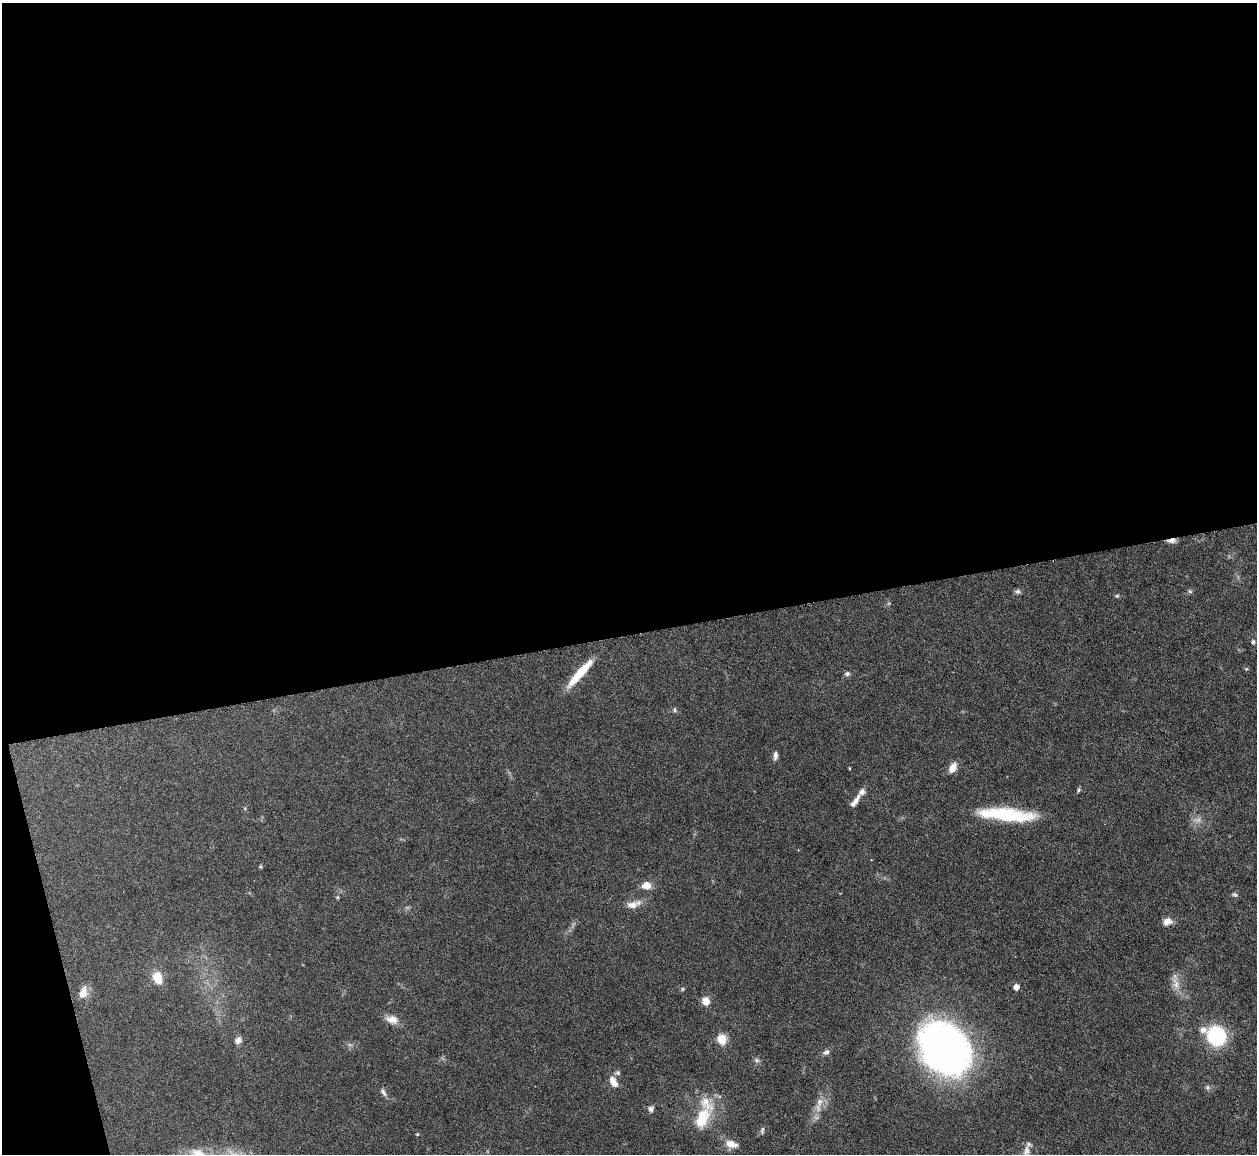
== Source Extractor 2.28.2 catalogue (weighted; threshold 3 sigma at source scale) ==
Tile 1 of 4 x 4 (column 1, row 1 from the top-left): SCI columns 1-1255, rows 3714-4865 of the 5021 x 5000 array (HDU 1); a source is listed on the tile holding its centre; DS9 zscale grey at full resolution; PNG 1259 x 1156 px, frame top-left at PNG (2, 3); no overlay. Shown black and unused: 56% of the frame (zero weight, under 3 of 6 exposures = <1% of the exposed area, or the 3 px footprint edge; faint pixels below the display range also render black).
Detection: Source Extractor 2.28.2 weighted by HDU 2 'WHT'; one run over the whole footprint, this tile lists its part. Background 0.146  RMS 0.0041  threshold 0.0169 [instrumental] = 3 sigma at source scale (4.09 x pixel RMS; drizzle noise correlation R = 1.36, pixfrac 0.8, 0.05/0.05 arcsec/px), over >= 5 px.
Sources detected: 48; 1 too faint to see at this stretch — not listed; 3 inside a brighter listed object's ellipse — not listed separately; the other 44 listed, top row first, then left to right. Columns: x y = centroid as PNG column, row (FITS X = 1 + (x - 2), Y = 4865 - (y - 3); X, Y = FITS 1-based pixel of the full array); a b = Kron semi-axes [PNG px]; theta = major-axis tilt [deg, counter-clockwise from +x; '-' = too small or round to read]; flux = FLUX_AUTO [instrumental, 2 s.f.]
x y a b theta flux
1172 541 12 6 5 1.7
1018 591 7 6 - 1
1190 591 6 5 - 0.66
1117 596 5 5 - 0.55
1253 642 6 5 - 0.72
580 673 39 8 48 12
847 674 7 6 - 0.94
675 710 7 4 83 0.59
775 756 11 5 85 1.4
849 768 4 3 - 0.32
953 768 12 8 60 3.5
1078 790 6 5 - 0.6
855 801 21 6 55 2.7
1006 815 56 12 -5 30
260 866 6 4 45 0.46
646 885 9 7 6 4.3
1235 895 8 5 -20 0.82
337 897 5 4 - 0.44
632 905 16 9 5 3.5
1167 921 11 8 17 3
158 978 12 9 -74 6.4
1176 983 18 8 -75 3.7
1016 987 5 4 - 2.9
682 989 5 5 - 0.54
83 993 14 9 70 4
706 1001 6 5 - 7.4
392 1019 16 10 -13 3.4
1216 1036 16 14 -60 34
722 1039 6 5 - 22
238 1040 9 7 53 1.8
944 1048 50 38 -50 190
826 1052 8 6 29 1.3
757 1060 7 6 - 0.92
618 1073 7 6 - 0.98
613 1082 14 8 -60 3.6
1208 1087 7 7 - 0.96
383 1092 12 5 -58 1.2
820 1102 16 8 73 3.7
651 1109 8 7 - 1.3
702 1118 29 15 67 13
762 1130 10 5 79 0.86
417 1134 4 4 - 0.4
731 1144 17 9 -14 4
1026 1151 18 9 81 3
Overlapping masked pixels (flux is a lower limit): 1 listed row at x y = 1172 541
Isophote crosses this tile's border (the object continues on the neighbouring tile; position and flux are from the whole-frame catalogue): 1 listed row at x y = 1026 1151